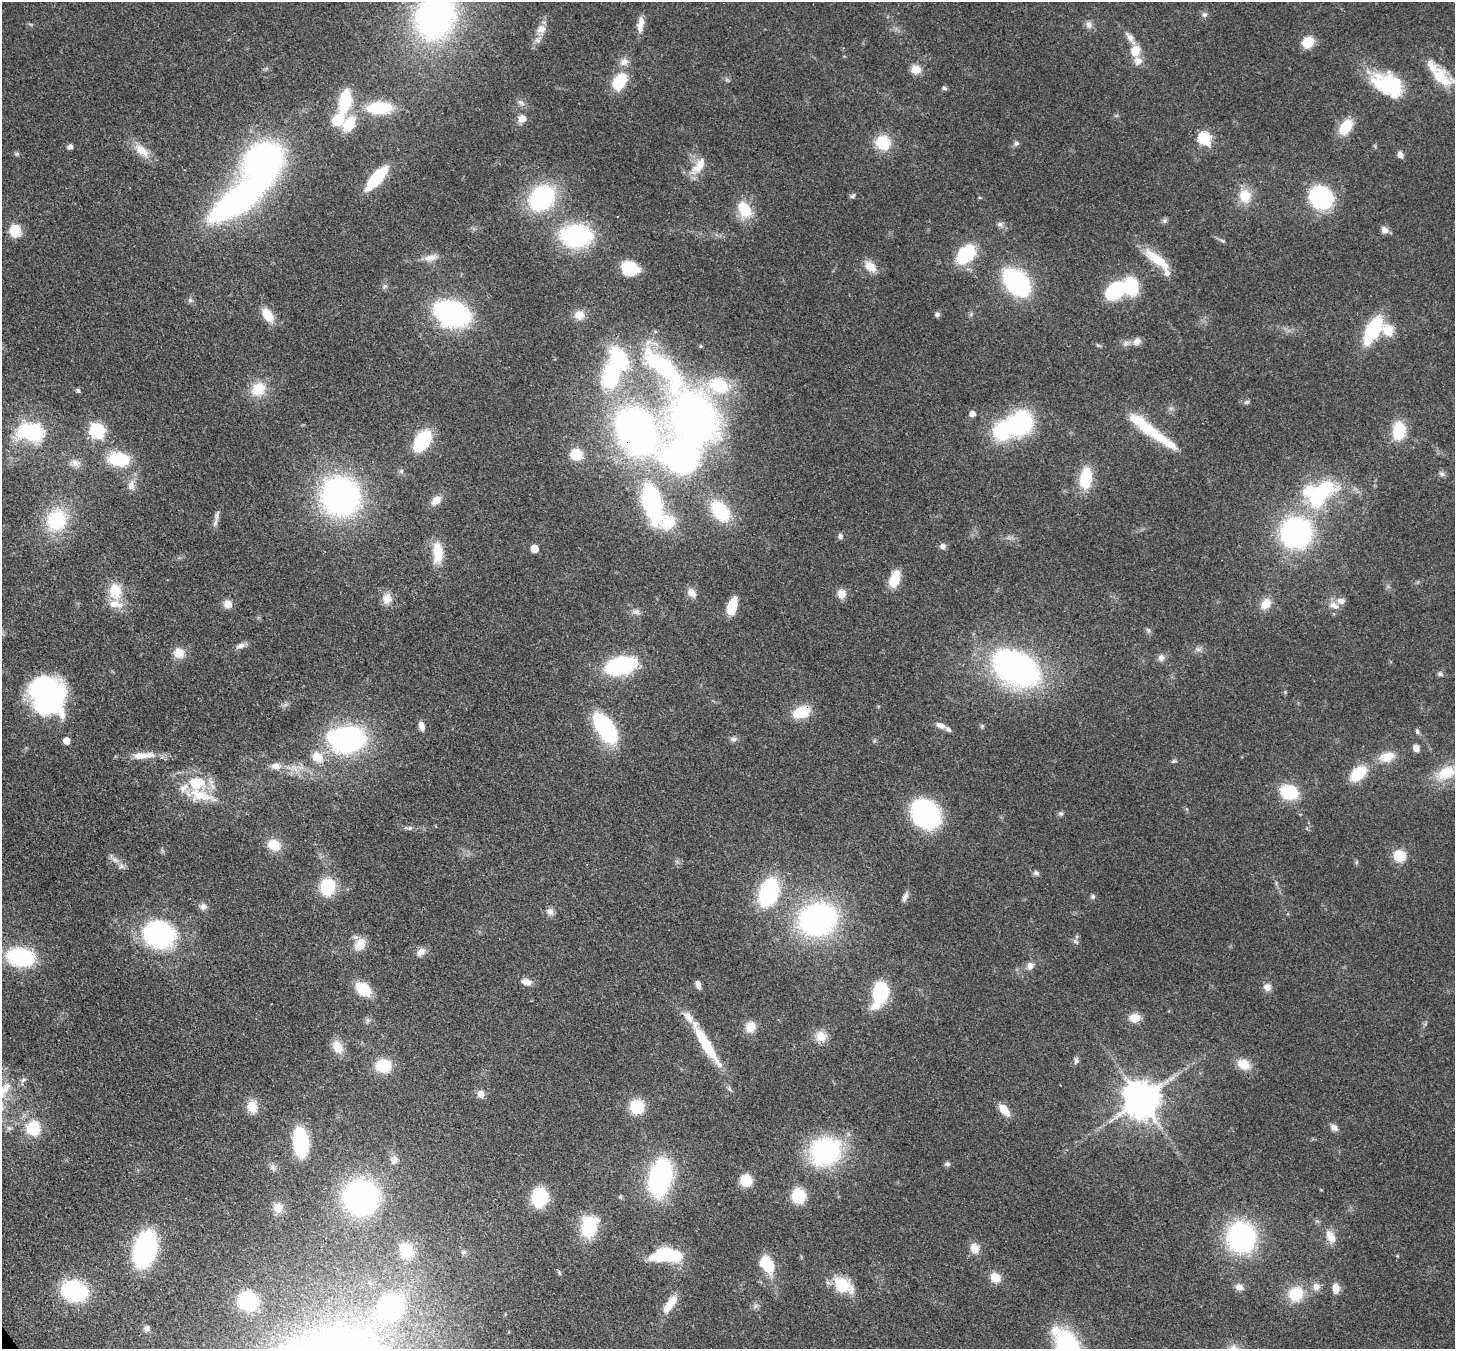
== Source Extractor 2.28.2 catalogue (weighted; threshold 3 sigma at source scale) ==
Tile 7 of 4 x 4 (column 3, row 2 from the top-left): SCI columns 2986-4438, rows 3040-4386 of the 5970 x 5942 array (HDU 1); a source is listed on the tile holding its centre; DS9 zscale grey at full resolution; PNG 1457 x 1351 px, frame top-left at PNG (2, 2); no overlay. Shown black and unused: <1% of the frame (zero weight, under 3 of 4 exposures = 7% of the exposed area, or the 3 px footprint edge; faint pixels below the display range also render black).
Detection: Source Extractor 2.28.2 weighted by HDU 2 'WHT'; one run over the whole footprint, this tile lists its part. Background 0.0754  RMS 0.0038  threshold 0.0172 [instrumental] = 3 sigma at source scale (4.5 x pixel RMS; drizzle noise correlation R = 1.50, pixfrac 1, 0.05/0.05 arcsec/px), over >= 5 px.
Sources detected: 235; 2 too faint to see at this stretch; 7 inside a brighter object's white glare — not listed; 17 inside a brighter listed object's ellipse — not listed separately; the other 209 listed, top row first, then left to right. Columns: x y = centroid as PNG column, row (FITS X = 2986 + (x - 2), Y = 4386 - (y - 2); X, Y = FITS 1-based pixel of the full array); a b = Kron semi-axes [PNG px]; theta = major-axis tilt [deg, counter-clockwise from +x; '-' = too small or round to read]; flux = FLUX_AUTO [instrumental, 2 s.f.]
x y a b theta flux
1204 15 8 7 - 1.2
435 16 39 33 71 140
640 24 20 8 84 4
1089 24 11 8 -72 2
541 29 12 11 - 3.1
1130 38 22 8 -55 3.4
1308 42 9 8 - 11
1135 50 14 11 77 6.1
624 62 12 10 21 3
916 70 12 10 -8 4.4
1440 77 33 18 -35 13
619 82 20 13 62 15
1394 84 53 17 -28 22
944 88 7 5 -16 0.87
345 101 17 8 77 28
521 103 12 6 -31 1.6
380 108 26 13 2 21
522 118 11 10 - 3.1
338 120 14 11 46 9.6
349 124 16 10 59 13
1346 127 17 11 54 11
1204 138 6 6 - 51
883 142 18 16 -36 11
1016 143 7 7 - 1.1
70 147 7 5 15 1.8
141 150 24 12 -41 6.4
17 154 6 5 - 0.63
1400 155 8 6 -55 1.9
698 166 28 11 52 6.6
377 178 24 8 48 28
852 196 8 5 40 0.85
1245 196 19 16 -86 8.2
1320 197 18 16 -39 55
542 198 23 18 44 54
980 198 5 3 - 0.41
238 200 58 19 35 150
744 209 23 16 -59 10
1165 221 7 6 - 1
1000 224 9 7 0 1.4
1385 230 10 8 -42 2.2
15 231 12 10 -72 9
576 236 27 19 3 57
1222 241 8 4 -20 0.77
966 254 14 9 48 35
430 258 20 8 10 3.7
1158 260 36 11 -38 12
870 267 17 10 -44 5.2
630 268 16 13 -22 14
1016 282 20 13 -47 77
1131 286 17 13 -80 19
1115 290 17 12 42 29
190 300 7 6 - 0.97
452 313 22 15 -19 120
268 315 17 9 -57 7.7
579 315 13 12 - 4.2
937 315 7 6 - 1
1372 330 23 10 62 36
1388 330 16 13 -54 7
1137 341 12 9 42 2.4
1126 343 7 7 - 1.4
1098 345 7 4 -18 0.56
700 346 5 4 - 0.55
664 368 75 23 -49 67
610 375 22 15 77 37
718 385 26 21 -23 22
258 389 20 16 41 9.5
78 390 6 5 - 0.76
1247 402 8 5 26 0.86
972 414 6 5 - 3
695 418 41 33 -63 190
1021 422 22 21 - 42
97 431 7 6 - 86
636 431 42 33 -54 180
1399 431 17 11 85 17
31 432 32 22 -10 31
1153 433 64 11 -34 21
422 441 16 9 56 35
576 454 10 10 - 11
119 459 17 11 -6 24
75 463 17 10 -10 3.4
1442 474 8 7 - 1.2
1086 478 23 13 82 15
131 485 15 10 -88 3.3
1319 490 59 23 11 32
340 496 28 27 - 140
436 500 13 9 40 3.8
651 502 48 20 -75 52
720 511 25 16 -53 23
217 515 18 6 75 2.1
57 520 21 18 70 28
1296 533 23 23 - 97
840 536 7 7 - 1.2
942 546 8 7 - 1.4
534 548 5 5 - 8.2
438 552 25 11 -87 10
895 579 15 8 71 11
115 591 19 14 -81 10
691 592 13 9 -47 2.8
841 594 10 9 - 4
387 598 14 11 87 4.4
228 604 10 10 - 3.1
1266 604 15 11 55 5.1
1334 605 16 9 -25 3.2
732 607 16 8 71 11
636 612 11 8 2 1.7
1148 630 8 5 -60 0.92
240 646 12 7 18 2.1
1198 649 9 6 26 1.4
179 653 14 13 - 4.9
1161 658 9 9 - 1.9
621 666 23 12 13 56
1016 668 36 23 -30 160
1440 674 7 6 - 1
49 697 39 31 84 63
801 712 16 10 20 14
940 725 13 7 -25 2.4
421 726 10 6 -77 2.5
982 726 6 5 - 0.62
606 729 30 15 -55 41
1417 731 8 5 -80 0.9
347 739 26 18 4 100
733 739 9 6 4 1.3
66 741 5 5 - 4.8
1416 748 8 7 - 2.4
140 756 19 9 5 5
317 757 16 12 -39 6.5
1387 757 20 12 13 7
1174 761 7 5 19 0.7
276 766 14 9 -3 3.3
1358 773 17 11 43 15
1446 773 28 17 25 13
197 783 24 18 -5 17
1289 792 18 14 -20 17
925 814 22 18 -52 75
1061 814 8 6 0 0.88
410 828 9 6 9 1.2
274 845 14 11 -26 7.4
1399 856 12 11 - 9.5
115 860 13 7 -32 2.3
1036 873 8 6 -29 1.1
1276 883 6 4 -73 0.66
328 887 16 13 85 19
769 892 19 12 70 66
905 897 14 6 66 1.8
1093 897 6 6 - 0.86
203 906 10 9 - 1.8
550 912 10 8 -65 2
818 919 26 21 18 120
158 934 26 21 -13 75
1076 941 9 6 -39 1.1
360 944 17 13 57 5.8
421 952 13 9 46 2.5
21 957 20 13 -8 51
1030 966 11 8 58 2.4
526 982 13 8 -16 3.1
698 985 9 5 -76 2
1267 987 10 9 - 2.5
363 989 17 12 -40 12
880 993 19 10 76 37
1134 1018 12 10 5 4.9
368 1020 8 7 - 1.2
750 1027 13 12 - 5.1
821 1036 14 13 - 5.5
706 1045 57 10 -59 24
338 1047 16 11 -62 6.1
1076 1060 11 6 84 1.2
1244 1064 15 11 -28 7
383 1066 16 13 5 14
23 1080 8 6 36 1.1
481 1094 9 9 - 2.6
1141 1099 11 10 - 1200
252 1107 15 12 -88 6.2
637 1107 13 12 - 15
1004 1110 16 8 -49 5.3
1334 1127 10 7 -41 2
9 1128 7 6 - 1
33 1128 16 16 - 13
300 1142 20 10 -84 42
826 1151 21 18 19 80
394 1160 10 9 - 2.5
947 1164 7 6 - 0.96
273 1167 10 7 -69 1.5
660 1177 25 14 78 98
746 1180 9 8 - 15
798 1196 11 9 -77 21
361 1197 22 21 - 130
539 1197 14 12 80 27
278 1208 12 11 - 4.4
589 1227 23 16 78 20
1330 1236 18 11 -65 4.9
1241 1237 23 22 - 77
975 1248 13 11 -72 4.2
145 1249 21 13 74 110
407 1251 21 16 -53 11
464 1252 7 6 - 0.82
670 1254 24 13 -13 25
767 1264 16 11 -51 18
995 1277 12 10 -37 5
842 1285 23 14 -34 15
1239 1287 11 9 -14 2.3
1316 1287 12 11 - 2.8
1336 1288 11 7 -89 3.9
74 1291 18 14 -15 59
1296 1294 18 17 - 12
248 1301 14 14 - 29
670 1304 23 9 54 7.6
390 1306 26 24 55 55
147 1328 8 7 - 1.3
1067 1347 30 18 -69 62
Overlapping masked pixels (flux is a lower limit): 2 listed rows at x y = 636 431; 801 712
Isophote crosses this tile's border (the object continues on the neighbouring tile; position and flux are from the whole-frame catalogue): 2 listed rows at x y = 435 16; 1067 1347